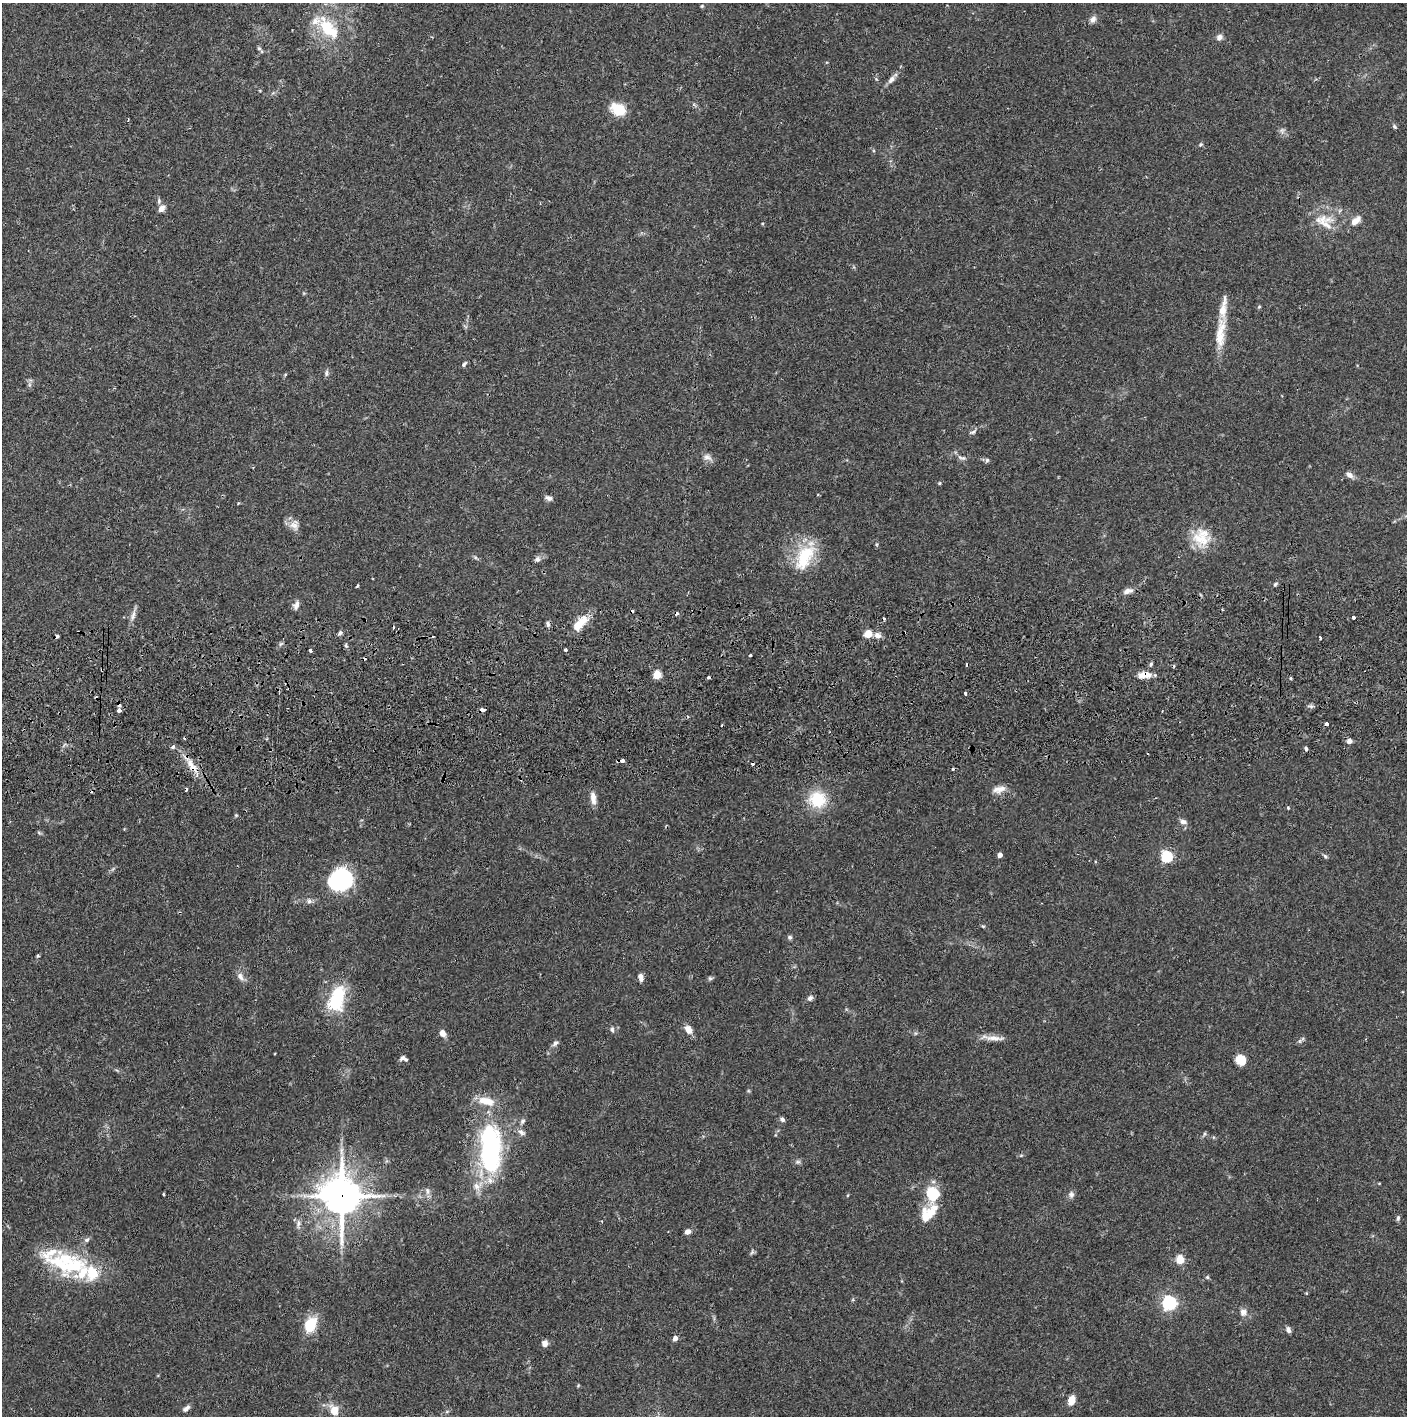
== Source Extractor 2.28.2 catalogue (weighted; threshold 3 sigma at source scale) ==
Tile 5 of 3 x 3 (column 2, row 2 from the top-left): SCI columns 1410-2814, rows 1472-2885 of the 4227 x 4358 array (HDU 1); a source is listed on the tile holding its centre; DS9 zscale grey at full resolution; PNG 1409 x 1418 px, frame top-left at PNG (2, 3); no overlay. Shown black and unused: <1% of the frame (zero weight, under 2 of 3 exposures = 3% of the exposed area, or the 3 px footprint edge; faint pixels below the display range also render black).
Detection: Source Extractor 2.28.2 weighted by HDU 2 'WHT'; one run over the whole footprint, this tile lists its part. Background 0.068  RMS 0.0048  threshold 0.0218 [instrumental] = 3 sigma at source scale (4.5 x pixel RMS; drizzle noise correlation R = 1.50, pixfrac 1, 0.05/0.05 arcsec/px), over >= 5 px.
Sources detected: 148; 2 inside a brighter object's white glare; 17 cosmic-ray / hot-pixel residue — not listed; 13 inside a brighter listed object's ellipse — not listed separately; the other 116 listed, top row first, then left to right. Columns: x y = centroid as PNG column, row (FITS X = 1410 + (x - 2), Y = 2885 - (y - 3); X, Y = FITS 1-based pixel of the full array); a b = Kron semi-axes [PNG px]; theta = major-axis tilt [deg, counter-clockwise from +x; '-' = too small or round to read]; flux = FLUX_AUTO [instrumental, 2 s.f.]
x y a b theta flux
702 6 5 4 - 0.49
1093 19 9 7 52 2.2
326 26 26 20 -77 17
1219 37 7 7 - 2.1
259 48 5 4 - 0.73
891 79 13 7 54 2.4
618 109 14 11 -29 13
1394 127 7 5 -50 0.82
1282 131 10 6 -82 1.6
1201 145 5 5 - 0.82
161 208 11 7 41 2.8
1356 220 16 9 40 3.9
1324 221 30 20 -25 13
1259 307 5 4 - 0.58
1220 333 45 12 84 12
464 364 7 4 49 0.97
326 373 9 5 86 1.2
973 432 11 5 25 1.3
707 457 12 9 -13 2.6
962 458 14 5 -17 1.8
987 460 6 5 - 0.94
1349 475 10 6 -33 2.3
939 483 4 4 - 0.53
549 498 9 6 -26 1.7
294 525 15 13 83 3.8
1201 539 27 21 -21 13
876 544 6 4 90 0.61
475 557 6 4 -45 0.77
805 557 36 18 62 23
537 559 8 7 - 1.7
1275 584 6 4 37 0.78
1128 591 12 7 15 2.6
296 605 11 6 65 2.3
133 615 21 6 74 2.6
1354 617 3 3 - 1.9
578 625 16 10 60 6.7
340 633 7 5 72 1.1
868 634 5 5 - 11
877 635 9 7 -21 2.5
1320 637 3 3 - 0.89
565 649 3 3 - 1.2
310 650 4 3 - 0.82
750 655 3 3 - 0.69
1151 664 5 4 - 0.8
102 669 3 3 - 0.87
657 675 5 5 - 15
1145 675 18 8 2 5.1
965 694 3 3 - 2.3
119 710 4 4 - 2.6
482 710 4 3 - 4.8
1162 711 2 2 - 0.35
1326 724 4 3 - 8.1
1349 741 6 5 - 2
173 747 5 4 - 1.2
1306 748 4 3 - 2.5
622 761 4 3 - 2.6
192 766 27 8 -56 7.2
999 789 17 9 15 3.9
593 798 16 7 -82 3.5
817 799 23 22 - 16
1288 808 4 4 - 0.47
236 815 5 5 - 0.58
1183 822 10 6 -15 1.8
1000 855 4 4 - 2.6
1166 856 6 5 - 42
1325 856 6 5 - 0.83
341 878 20 19 - 51
309 901 8 7 - 1.5
983 926 5 3 - 0.51
790 937 6 6 - 1
38 956 5 4 - 0.69
240 977 11 7 -58 2.6
641 977 8 5 -77 2.3
710 978 7 5 -12 0.82
810 998 7 6 - 1.7
337 999 33 19 72 25
612 1029 7 5 -74 0.99
688 1029 10 7 -58 4.2
442 1033 8 6 -56 3.1
993 1038 31 6 -2 4.4
1300 1041 7 5 57 0.99
555 1043 9 6 49 1.5
402 1058 8 4 44 1.2
1241 1060 12 10 -55 6.4
782 1119 7 5 -39 1.1
522 1121 9 5 52 1.3
521 1132 12 7 -34 2.1
1204 1134 6 4 71 0.67
491 1149 57 24 -89 83
1021 1155 6 4 19 0.59
798 1162 7 5 19 1.1
427 1191 10 6 -75 1.7
163 1194 3 2 - 0.55
932 1194 20 14 -85 15
1071 1194 9 8 - 1.7
341 1196 13 12 - 1300
925 1217 24 9 -83 6.3
1398 1218 7 5 80 0.97
298 1223 10 6 69 1.7
687 1232 7 6 - 2.2
87 1240 8 6 37 1.3
752 1252 6 5 - 0.88
1180 1259 5 5 - 16
61 1265 71 19 -36 30
1207 1277 5 5 - 0.76
1306 1293 5 3 - 0.38
1169 1303 6 6 - 120
1243 1312 10 9 - 2.7
311 1325 15 10 67 15
1288 1330 7 5 -74 1.8
675 1338 5 4 - 2.6
545 1343 8 7 - 2.3
578 1386 5 3 - 0.44
1071 1400 12 7 69 4.1
186 1408 10 5 41 1.8
334 1410 14 10 -70 5.6
Overlapping masked pixels (flux is a lower limit): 6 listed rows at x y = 102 669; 1145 675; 482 710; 1326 724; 192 766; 341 1196
Isophote crosses this tile's border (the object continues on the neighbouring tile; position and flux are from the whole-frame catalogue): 1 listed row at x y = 326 26